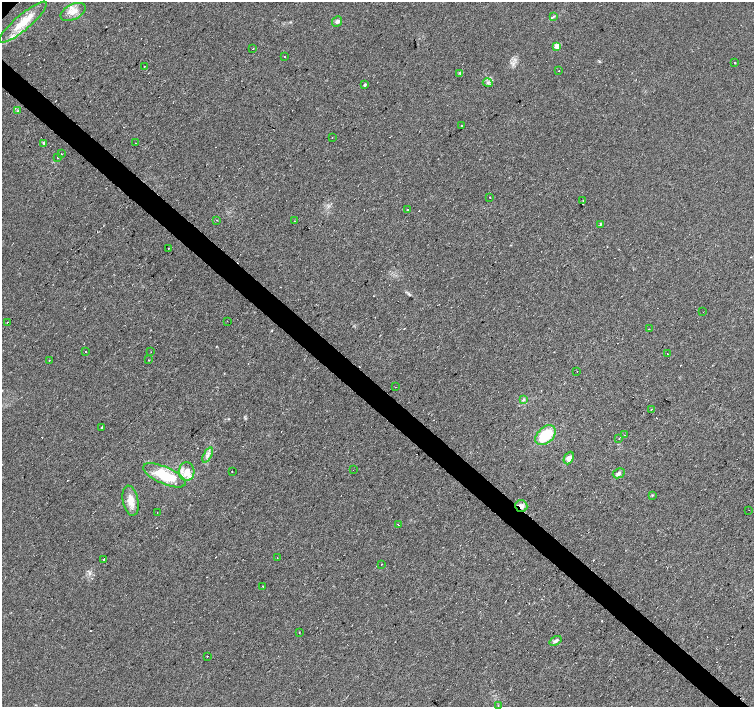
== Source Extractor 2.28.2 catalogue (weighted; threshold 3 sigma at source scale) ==
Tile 6 of 4 x 4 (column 2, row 2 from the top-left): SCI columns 1508-3011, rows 3046-4454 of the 6019 x 6023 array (HDU 1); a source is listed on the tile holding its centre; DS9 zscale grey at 2 x 2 block average (1 PNG px = mean of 2 x 2 image px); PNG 756 x 709 px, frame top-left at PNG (2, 2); each listed source drawn as its Kron ellipse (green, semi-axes under 4 px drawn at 4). Shown black and unused: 4% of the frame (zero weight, under 2 of 3 exposures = <1% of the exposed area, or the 3 px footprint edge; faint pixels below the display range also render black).
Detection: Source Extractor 2.28.2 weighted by HDU 2 'WHT'; one run over the whole footprint, this tile lists its part. Background 0.0279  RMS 0.0059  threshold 0.0267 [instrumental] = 3 sigma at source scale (4.5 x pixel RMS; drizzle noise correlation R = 1.50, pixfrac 1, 0.0396/0.0396 arcsec/px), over >= 5 px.
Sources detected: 97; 30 cosmic-ray / hot-pixel residue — neither listed nor drawn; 2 inside a brighter listed object's ellipse — not listed separately; the other 65 listed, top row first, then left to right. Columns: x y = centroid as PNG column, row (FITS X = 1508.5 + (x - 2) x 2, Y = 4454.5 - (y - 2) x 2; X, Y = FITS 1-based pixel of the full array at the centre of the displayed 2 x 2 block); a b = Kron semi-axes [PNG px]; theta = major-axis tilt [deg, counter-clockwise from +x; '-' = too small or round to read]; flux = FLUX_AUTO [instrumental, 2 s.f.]
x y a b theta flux
73 12 13 7 27 13
554 16 3 2 - 1.2
337 21 5 5 - 3.5
23 22 30 7 40 32
557 46 3 3 - 19
253 49 2 2 - 2.6
284 56 2 2 - 19
734 63 2 2 - 3.2
145 66 2 2 - 0.77
559 71 2 2 - 2
460 73 3 3 - 1.7
488 83 5 3 - 2.5
365 85 3 2 - 2.9
18 111 3 2 - 1.2
461 126 2 2 - 9.4
332 137 2 2 - 0.6
44 143 3 2 - 1.3
135 143 2 2 - 1
61 153 2 2 - 1.6
58 157 2 2 - 11
490 197 2 2 - 2.7
583 200 2 2 - 0.64
407 210 2 2 - 3.4
217 220 2 2 - 2.5
294 221 2 2 - 0.55
600 224 4 2 - 1.1
168 248 2 2 - 0.7
703 312 2 2 - 0.52
227 321 2 2 - 0.61
8 322 2 2 - 6.6
649 329 2 2 - 9.7
86 351 2 2 - 1.4
151 352 2 2 - 0.59
667 354 2 2 - 2.1
49 360 2 2 - 2.5
149 360 2 2 - 0.64
577 371 2 2 - 1.3
396 387 2 2 - 1.9
523 400 3 3 - 1.4
651 409 2 2 - 1.8
101 427 2 2 - 1.2
546 435 12 8 44 41
625 435 2 2 - 0.61
619 439 2 2 - 1.2
208 455 8 3 63 4.3
569 458 6 4 65 7.4
353 470 2 2 - 1.1
232 471 2 2 - 14
187 472 9 8 - 14
619 473 6 4 26 3.4
164 475 23 8 -24 51
652 495 3 3 - 0.92
130 501 15 8 -79 14
521 506 6 5 - 6.4
749 510 2 2 - 1.3
157 513 2 2 - 0.73
398 525 2 2 - 26
277 558 2 2 - 0.86
104 559 2 2 - 3.4
381 564 2 2 - 0.9
263 586 2 2 - 2
299 633 2 2 - 1.3
555 641 6 4 34 3.8
207 656 2 2 - 2.6
498 705 2 2 - 2.5
Overlapping masked pixels (flux is a lower limit): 1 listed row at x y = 521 506
Diffuse or blended objects may show on this block-average render without a row.